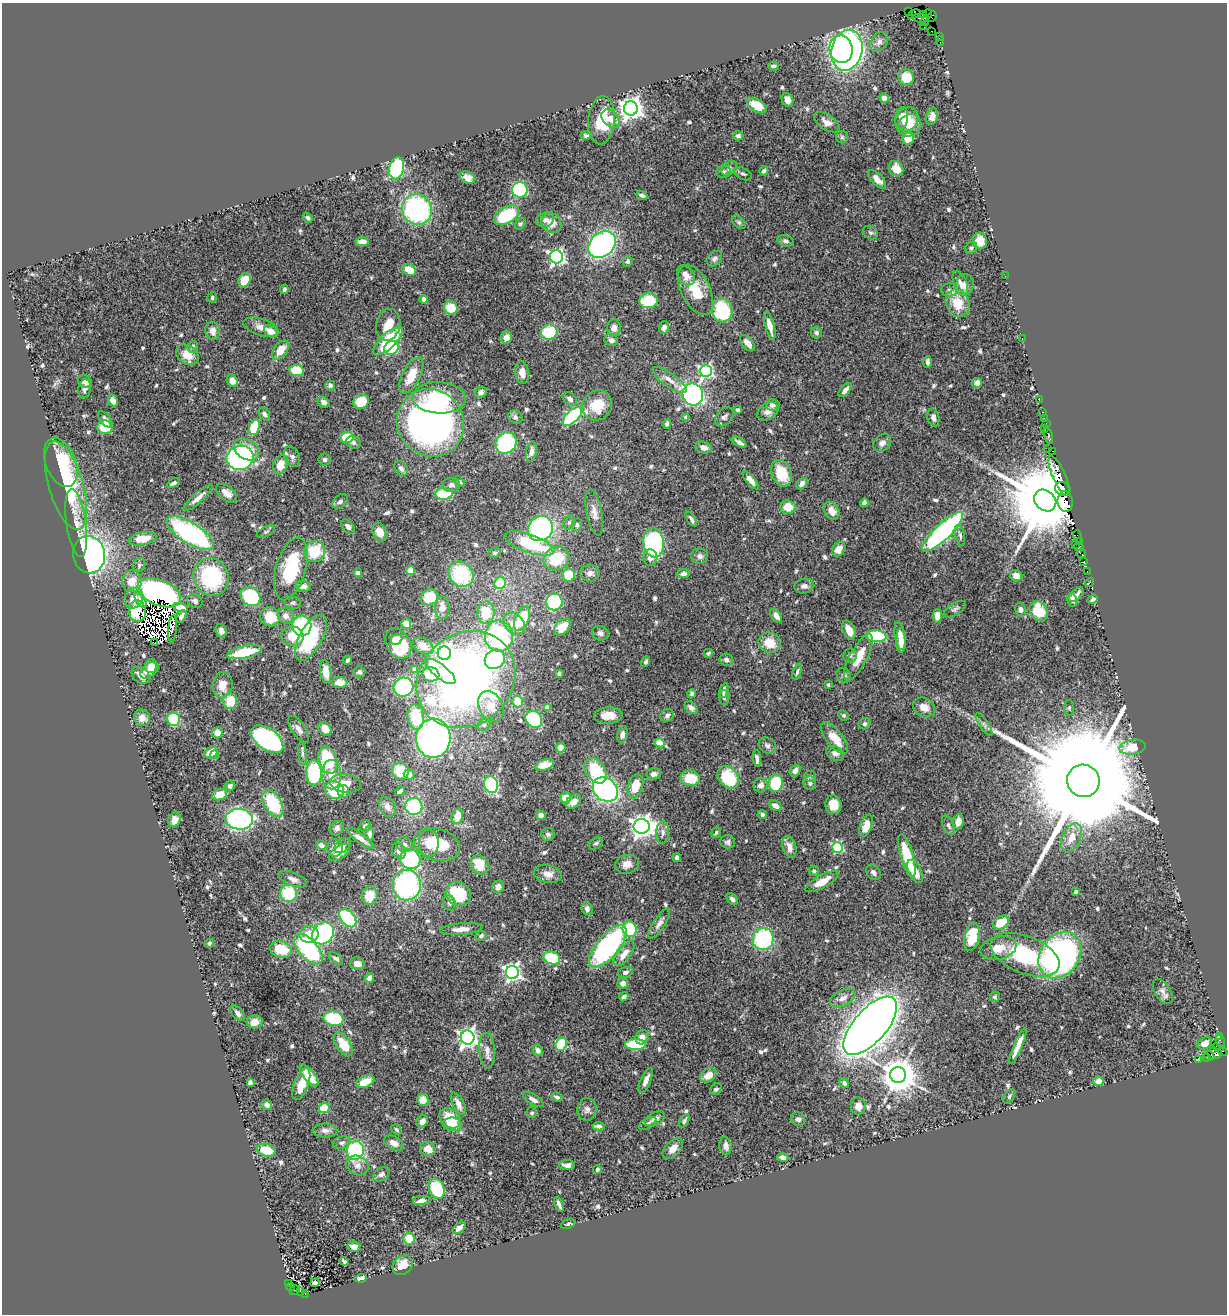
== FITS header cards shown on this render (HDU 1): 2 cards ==
NAXIS1  =                 1225
NAXIS2  =                 1312

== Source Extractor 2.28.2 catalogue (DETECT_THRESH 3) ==
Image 1225 x 1312 px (HDU 1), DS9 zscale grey, 1 PNG px = 1 image px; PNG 1229 x 1316 px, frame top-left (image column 1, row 1312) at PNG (2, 3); each listed source drawn as its Kron ellipse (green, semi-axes under 4 px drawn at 4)
Background 0.969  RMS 0.036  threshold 0.108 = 3 sigma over >= 5 px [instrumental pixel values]
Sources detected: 667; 10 with non-positive FLUX_AUTO (blend fragments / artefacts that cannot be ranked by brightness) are neither listed nor drawn; of the other 657, the 500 brightest by FLUX_AUTO listed and drawn (157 fainter detections omitted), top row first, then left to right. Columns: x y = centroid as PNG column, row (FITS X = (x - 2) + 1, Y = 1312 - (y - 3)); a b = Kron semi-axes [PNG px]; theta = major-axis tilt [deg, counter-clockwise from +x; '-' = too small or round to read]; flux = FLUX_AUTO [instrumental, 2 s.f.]
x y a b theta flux
909 11 3 2 - 35
914 14 7 3 23 150
923 14 3 3 - 30
928 14 4 3 - 9.4
932 16 5 3 - 40
920 18 8 3 -6 63
925 22 4 3 - 34
924 27 3 2 - 31
931 31 3 2 - 46
939 36 3 2 - 60
940 41 5 3 - 40
879 42 11 8 52 11
841 49 14 11 -82 420
847 50 21 15 77 740
773 66 5 4 - 7.4
906 77 8 7 - 54
884 98 5 4 - 13
787 100 7 5 -64 14
757 105 11 6 -30 51
631 108 7 7 - 2100
932 116 8 6 78 15
901 118 11 6 81 15
611 119 11 7 -45 21
907 119 13 11 53 28
602 120 24 13 86 81
827 122 14 7 -33 17
909 125 12 10 30 36
586 136 5 4 - 4.8
738 136 5 5 - 6.1
842 137 6 6 - 4.7
908 138 6 6 - 43
397 168 11 7 77 250
729 168 9 6 40 7.4
896 169 8 6 -51 30
764 171 5 4 - 6.7
724 172 7 6 - 5.5
743 174 10 5 -27 6.7
467 178 8 6 -25 13
877 179 11 5 -45 19
520 190 8 7 - 250
642 195 6 4 -22 7.2
417 210 15 14 - 400
507 215 13 8 30 140
308 218 5 3 - 5.5
545 220 9 7 23 9.2
739 222 8 5 -45 5
551 223 11 9 -48 26
520 224 6 5 - 4.9
870 233 8 6 -33 5.4
785 241 8 5 -17 7.3
980 241 8 7 - 35
362 242 7 4 1 18
602 245 15 11 41 660
971 248 6 5 - 4.9
556 257 6 6 - 630
714 259 9 6 44 8.9
628 261 5 5 - 5.2
409 270 7 5 -32 39
686 275 11 8 -53 22
1005 276 2 2 - 8.4
244 280 7 6 - 48
960 283 13 6 -67 13
965 285 10 8 73 20
284 289 5 3 - 5.9
695 290 27 14 -64 65
949 290 8 6 0 8.1
212 297 5 5 - 4.6
424 299 4 4 - 9.7
649 301 9 7 6 92
958 303 14 11 -66 59
451 308 7 6 - 58
722 310 12 10 -82 170
388 325 16 12 78 61
770 326 15 4 -76 26
261 327 18 8 -17 21
614 328 8 7 - 16
664 328 6 5 - 13
213 331 9 7 -79 19
271 331 7 5 -31 27
549 332 8 7 - 100
816 333 5 5 - 7.2
506 337 6 5 - 23
1022 339 3 2 - 19
611 340 7 5 -25 9.9
388 341 19 7 44 120
747 343 10 5 -50 15
193 347 6 5 - 6.8
391 348 7 6 - 150
281 350 11 6 51 41
187 355 12 9 -35 34
928 362 6 3 87 7.4
297 371 7 5 -7 110
706 371 6 6 - 500
522 373 11 7 -82 19
411 375 20 9 63 50
670 380 20 6 -36 22
232 381 6 5 - 25
85 382 7 5 -34 13
977 383 5 5 - 15
330 385 5 4 - 5.9
84 389 10 6 81 9.9
845 390 8 4 48 12
481 392 6 5 - 8.3
693 394 11 10 - 640
439 398 27 15 -3 110
570 399 8 5 -37 9.3
113 400 6 4 -61 18
1039 400 2 2 - 22
361 401 8 7 - 66
324 402 6 5 - 7.5
597 405 15 14 - 69
773 405 7 5 6 10
738 410 4 4 - 5.5
768 411 11 8 32 18
1043 412 3 2 - 72
264 414 7 5 -57 7.8
572 416 12 6 43 300
515 417 7 6 - 6.3
724 417 11 7 46 8
933 417 9 6 -77 12
686 418 4 4 - 18
1044 418 2 2 - 24
105 419 9 5 -53 11
430 423 35 33 -47 1100
667 424 5 4 - 6.3
1046 424 3 2 - 78
105 427 7 7 - 58
254 427 8 5 71 96
1045 428 2 2 - 7.7
1048 436 8 3 -74 130
347 437 6 5 - 74
739 442 8 3 -31 8.2
353 443 7 6 - 6.7
506 443 11 10 - 280
882 443 10 7 42 14
704 448 8 6 -16 13
1048 448 2 2 - 23
247 450 14 9 -34 55
1053 451 3 3 - 50
531 452 10 5 80 11
292 457 10 7 -66 8.3
240 458 13 12 - 400
325 460 6 6 - 4.8
61 462 25 15 -69 110
280 465 10 7 71 36
401 468 8 6 -55 7.6
782 473 14 9 -67 80
1059 476 21 6 -66 760
751 480 11 4 -50 22
459 481 6 4 -33 5
173 483 7 4 30 6.9
802 484 6 5 - 13
66 485 46 17 -73 220
451 485 9 7 -3 9.1
1063 489 8 6 -18 510
226 493 12 7 -39 18
444 494 8 6 2 120
198 498 19 5 41 17
1045 500 12 10 -41 47000
340 501 9 6 41 7.5
1065 502 10 7 -81 800
864 503 4 4 - 8.2
788 507 7 6 - 45
832 511 10 7 -55 26
594 512 23 7 -79 20
691 519 8 4 -58 7.2
76 523 34 10 -82 39
569 523 7 5 63 5.1
577 525 6 5 - 5.2
348 526 8 5 -49 8.8
540 528 13 12 - 380
266 532 10 5 28 5.1
379 532 9 6 -70 28
943 532 27 8 44 500
190 533 27 10 -32 450
960 535 11 4 -76 6.6
1077 536 6 2 -72 120
143 539 14 6 10 54
1079 542 2 2 - 43
529 543 26 9 -19 150
654 543 14 10 -86 320
1075 544 2 2 - 22
1079 547 5 4 - 190
839 549 7 6 - 25
315 552 11 10 - 96
495 553 6 5 - 4.6
1081 554 5 2 - 24
89 555 19 16 -80 830
700 556 8 8 - 10
650 558 8 7 - 13
556 559 13 11 28 100
1084 562 4 3 - 90
139 565 7 6 - 6
291 569 32 15 75 170
411 571 4 4 - 58
1087 571 3 2 - 31
358 573 4 4 - 9.2
590 573 10 8 2 15
461 574 13 11 -47 170
683 574 6 4 7 7.8
569 575 6 6 - 67
1016 576 6 5 - 19
211 577 19 17 -67 210
132 581 11 10 - 38
1089 582 5 3 - 13
500 583 6 5 - 99
303 586 7 5 -1 13
804 586 10 7 9 11
159 593 23 12 -22 490
1076 595 9 5 46 12
250 597 10 9 - 150
429 597 9 8 - 64
134 598 10 9 - 30
1093 599 5 3 - 5.7
1072 600 7 4 -76 6.9
141 601 8 4 -55 6.4
195 601 8 6 -34 8.9
554 602 8 8 - 160
293 603 8 6 -10 5.6
181 608 7 4 -15 21
442 608 11 7 -90 22
955 609 13 6 32 7.3
1021 610 7 5 -76 9.6
137 611 11 8 -81 120
1039 611 10 8 -58 83
486 613 11 8 84 65
181 616 7 4 62 8.4
285 616 8 7 - 16
776 616 8 5 -55 16
937 616 6 4 -89 22
270 617 10 9 - 55
522 619 13 7 65 100
406 624 5 4 - 25
514 624 12 9 -45 28
302 626 10 9 - 170
562 627 10 6 46 46
172 629 14 3 85 5.8
849 630 10 6 -65 22
221 631 7 5 -74 12
600 633 8 7 - 10
292 636 11 9 -8 49
499 636 15 14 - 300
876 636 10 6 -6 190
900 636 14 5 -81 19
311 638 25 11 61 160
397 639 6 5 - 23
901 640 12 5 -90 31
155 643 3 2 - 6.7
398 643 16 11 -58 130
770 643 11 10 - 44
423 646 11 7 -29 32
245 652 17 6 12 98
444 653 7 6 - 1100
708 653 4 3 - 4.8
850 656 7 6 - 5.1
858 657 25 8 62 47
495 659 10 9 - 170
347 660 5 3 - 6.1
726 660 7 6 - 8
646 662 5 4 - 6.2
151 666 7 5 -89 15
415 669 4 4 - 26
149 670 10 6 41 28
440 671 18 7 -39 64
326 672 11 5 -82 33
359 672 6 5 - 5.5
797 672 8 4 74 6.1
431 674 8 7 - 64
559 674 4 3 - 5.8
141 675 10 7 -40 19
844 675 8 6 -51 6.7
466 680 52 45 41 1700
340 682 8 5 -3 30
223 685 13 10 81 34
828 685 3 3 - 4.6
403 687 10 9 - 210
724 691 8 3 76 6.6
692 694 4 4 - 5.7
724 697 7 5 -89 4.9
230 701 7 7 - 59
518 702 6 5 - 63
491 706 16 12 -60 42
924 707 12 9 -29 23
547 708 4 4 - 28
691 708 7 5 -41 9.1
1069 708 7 5 -89 5
844 715 5 5 - 5
608 716 14 8 2 35
667 716 7 6 - 7.2
416 717 13 8 -84 100
142 718 8 8 - 20
174 719 7 6 - 160
534 719 9 7 -50 200
865 724 6 5 - 5.7
984 724 13 4 -56 7.7
484 725 7 5 42 6
298 729 15 6 -55 14
325 729 7 6 - 27
217 733 6 5 - 21
622 734 8 5 76 12
433 738 19 17 85 1100
834 738 19 8 -51 47
267 739 18 10 -37 450
660 743 5 4 - 82
767 746 9 7 -35 8.5
1133 747 13 7 9 57
561 748 5 4 - 38
211 753 7 5 27 51
302 753 12 4 -84 6.5
835 753 9 6 -27 11
214 755 4 4 - 32
757 758 8 4 -83 8.9
328 760 14 9 -72 160
544 765 9 5 16 38
400 771 9 8 - 65
595 771 14 9 -54 130
795 771 6 5 - 13
314 773 12 8 -87 170
409 774 5 5 - 21
654 774 7 6 - 11
331 775 15 10 -89 26
810 776 6 5 - 5.2
728 777 12 9 -48 120
690 778 9 7 -10 61
1083 781 16 16 - 140000
345 783 15 9 -8 41
776 783 8 7 - 140
810 783 7 6 - 7.4
491 784 8 7 - 200
761 785 7 7 - 13
230 786 5 4 - 6.7
635 786 12 7 74 47
605 789 14 11 -38 740
334 790 10 8 -29 120
343 791 6 6 - 10
400 791 5 3 - 5.6
220 795 8 5 18 27
565 798 5 5 - 28
573 802 8 6 39 20
273 803 14 8 -58 140
833 805 9 8 - 32
414 806 9 8 - 190
775 806 7 5 -33 13
387 807 10 8 -63 15
541 815 5 4 - 17
762 815 4 4 - 7.8
457 816 8 5 77 31
239 819 13 10 -5 570
174 820 7 6 - 17
958 822 7 5 81 22
948 825 10 5 -67 7
365 826 6 5 - 6
642 826 8 7 - 2100
866 826 11 6 69 31
337 828 8 6 41 10
663 832 11 6 89 12
716 832 6 4 72 4.7
370 834 7 4 -84 8.1
548 834 6 6 - 5.2
360 838 16 4 -36 17
1071 838 15 9 66 33
728 842 7 6 - 6.9
429 843 13 10 -89 33
596 843 8 5 31 5.2
321 845 5 4 - 11
342 845 9 6 41 11
405 845 8 7 - 9.5
437 845 23 16 -14 100
789 847 11 6 -74 19
837 847 5 5 - 240
335 848 9 8 - 21
399 851 8 6 -58 11
339 853 12 6 35 20
907 856 22 6 -74 110
677 857 4 4 - 9.2
410 859 10 9 - 200
627 864 12 9 14 19
479 865 10 8 -58 63
814 871 5 5 - 5.9
915 871 12 6 -63 31
873 872 8 6 -50 8.2
548 874 14 9 -10 21
293 879 15 6 -22 13
822 882 18 6 29 40
407 885 15 14 - 410
498 887 6 5 - 14
1076 892 4 3 - 5.4
288 893 8 8 - 110
458 894 13 11 -32 130
370 896 9 8 - 47
732 899 6 4 -45 6.9
449 903 8 6 -75 8
587 909 6 5 - 8.3
348 918 10 6 -50 210
659 923 17 6 57 14
1001 923 8 6 33 57
461 929 21 5 5 23
630 929 7 7 - 130
323 933 12 10 42 360
309 934 9 8 - 35
481 936 5 5 - 5.8
972 937 14 7 78 70
763 939 11 10 - 230
209 943 4 4 - 6.1
608 946 26 11 50 360
998 948 18 11 14 37
281 949 11 8 -16 63
308 949 18 9 -48 320
624 954 15 6 52 29
1025 955 36 18 -21 190
1060 955 25 19 54 650
552 958 9 6 -18 110
336 959 8 4 -37 8.7
357 964 7 6 - 19
512 972 6 6 - 880
625 972 8 5 22 7.7
369 978 5 4 - 18
623 983 5 5 - 11
1163 991 14 7 -57 12
624 997 5 4 - 9.7
995 997 5 5 - 4.7
843 998 14 7 28 18
238 1013 9 5 -47 13
334 1019 10 7 -12 150
255 1022 8 6 3 19
870 1026 36 16 49 5400
1219 1036 3 2 - 220
467 1037 7 7 - 1200
642 1037 7 6 - 16
1220 1042 7 4 -73 95
1205 1043 8 5 24 20
343 1044 13 7 -58 61
561 1044 7 5 66 140
635 1044 10 5 0 130
1018 1046 19 4 67 26
1220 1049 8 3 -33 84
538 1050 6 5 - 11
487 1051 18 8 -85 18
1214 1053 7 5 -1 470
1209 1056 5 2 - 65
1206 1058 3 3 - 48
1199 1060 2 2 - 16
309 1075 13 5 -52 49
708 1075 9 6 30 30
898 1075 8 7 - 6000
646 1080 13 5 67 16
1098 1081 5 4 - 15
250 1082 4 4 - 5.4
365 1082 10 5 22 47
844 1083 5 4 - 6.3
301 1084 17 7 68 37
716 1089 7 5 46 6.6
1009 1096 8 5 54 5
557 1097 6 4 -19 7.1
423 1100 6 5 - 34
533 1100 11 5 -32 12
458 1104 12 5 -63 19
267 1105 5 5 - 11
858 1106 8 7 - 17
324 1108 5 5 - 77
587 1109 11 9 85 13
532 1113 5 5 - 4.7
450 1118 12 9 -39 63
655 1119 11 6 27 14
798 1119 7 6 - 7.6
422 1121 6 5 - 16
684 1121 7 4 60 5.1
648 1123 9 5 30 5.8
452 1124 9 6 -6 32
599 1126 6 4 -3 9.8
396 1129 5 4 - 4.8
325 1130 12 7 0 12
342 1143 9 6 18 9.1
394 1143 10 6 -27 16
725 1146 9 6 -82 11
428 1149 8 7 - 24
673 1149 12 7 47 21
266 1150 9 6 -14 56
355 1150 9 8 - 230
783 1157 6 4 -12 9.4
357 1165 11 9 -27 17
567 1165 8 5 -1 12
597 1169 4 4 - 5.7
381 1174 9 6 34 9
437 1189 10 7 -66 130
421 1200 8 4 11 14
559 1204 8 3 -68 8.3
568 1224 7 4 24 4.9
459 1228 8 5 41 15
409 1239 6 5 - 54
354 1247 6 5 - 11
344 1261 5 3 - 5
403 1265 11 8 41 36
361 1278 6 4 18 18
315 1283 4 4 - 7.4
289 1284 3 2 - 9.6
290 1287 4 2 - 30
295 1290 5 2 - 36
301 1292 2 2 - 17
305 1294 2 2 - 65
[157 fainter detections neither listed nor drawn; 10 non-positive-flux detections neither listed nor drawn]